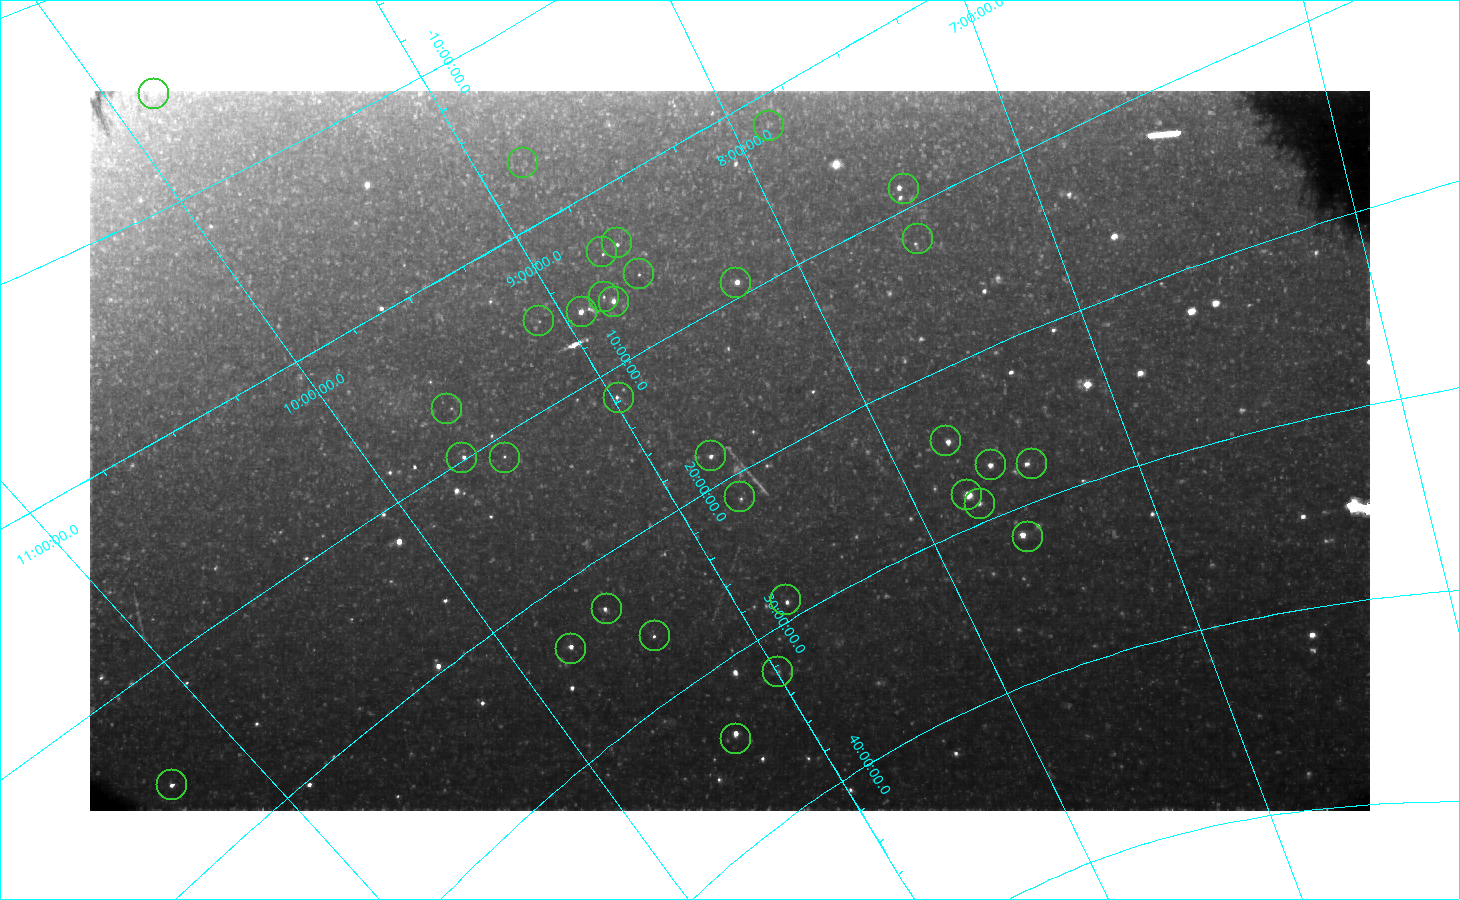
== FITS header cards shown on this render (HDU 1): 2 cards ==
NAXIS1  =                 1280
NAXIS2  =                  720

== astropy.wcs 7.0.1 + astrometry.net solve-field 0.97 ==
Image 1280 x 720 px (HDU 1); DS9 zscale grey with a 90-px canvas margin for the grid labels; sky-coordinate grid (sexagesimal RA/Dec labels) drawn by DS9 from the SOLVED WCS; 32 Tycho-2 reference stars matched to detected sources circled (green)
Header WCS: none
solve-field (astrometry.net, Tycho-2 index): SOLVED blind (the file carries no WCS)
Solved WCS: RA---TAN-SIP/DEC--TAN-SIP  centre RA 08:39:29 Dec +18:28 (129.87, +18.47 deg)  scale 239 arcsec/px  FOV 5092.0' x 2838.4'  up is -151 deg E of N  parity flipped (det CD > 0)
(file carries no celestial WCS; the grid is the blind solution)
Tycho-2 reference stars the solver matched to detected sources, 32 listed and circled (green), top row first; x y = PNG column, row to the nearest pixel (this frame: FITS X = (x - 90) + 1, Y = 720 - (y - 91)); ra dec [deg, ICRS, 3 dp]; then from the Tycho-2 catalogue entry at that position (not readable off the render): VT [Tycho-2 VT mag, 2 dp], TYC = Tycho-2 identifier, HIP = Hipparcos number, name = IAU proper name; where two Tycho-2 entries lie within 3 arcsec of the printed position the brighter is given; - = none
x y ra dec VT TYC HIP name
154 94 147.870 -14.847 4.21 5487-1653-1 48356 Zhang
769 126 117.925 +1.767 5.09 180-2565-1 38373 -
523 163 132.341 -3.443 5.27 4868-1768-1 43305 -
904 189 112.041 +8.926 4.48 764-2772-1 36284 -
918 239 112.449 +12.007 4.68 772-1775-1 36425 -
617 243 129.689 +3.341 4.58 215-2022-1 42402 Minchir
602 252 130.806 +3.399 4.25 215-2021-1 42799 -
639 274 129.414 +5.704 4.13 223-1795-1 42313 -
736 283 124.129 +9.186 3.68 794-1622-1 40526 Tarf
604 297 132.108 +5.838 4.33 224-1334-1 43234 -
614 302 131.694 +6.419 3.49 224-1333-1 43109 Ashlesha
582 312 133.848 +5.946 3.21 225-1116-1 43813 -
539 321 136.493 +5.092 5.12 232-2195-1 44659 -
619 398 134.622 +11.858 4.27 814-3029-1 44066 Acubens
447 409 144.303 +6.836 5.12 241-2399-1 47205 -
946 441 116.112 +24.398 3.66 1916-2156-1 37740 -
711 456 131.171 +18.154 4.05 1396-2758-1 42911 Asellus Australis
462 458 145.288 +9.892 3.56 821-2130-1 47508 Subra
505 458 142.986 +11.300 5.08 824-1978-1 46771 -
1032 464 111.432 +27.798 3.89 1918-2339-1 36046 -
991 465 113.981 +26.896 4.23 1919-2109-1 36962 -
967 495 116.331 +28.026 1.33 1920-2194-1 37826 Pollux
740 497 130.821 +21.468 4.65 1399-2905-1 42806 Asellus Borealis
980 504 115.828 +28.884 4.37 1924-2022-1 37629 -
1028 537 113.651 +31.889 2.97 2457-2407-2 36850 Castor
786 600 131.674 +28.760 4.13 1949-2011-1 43103 -
607 609 142.930 +22.968 4.47 1959-1582-1 46750 Alterf
655 636 141.164 +26.182 4.60 1955-1904-1 46146 -
571 649 146.463 +23.774 3.04 1960-1550-1 47908 -
778 672 134.886 +32.419 5.32 2485-2095-1 44154 -
736 739 140.264 +34.393 3.29 2496-1728-1 45860 -
172 785 168.560 +15.430 3.30 1437-2847-1 54879 Chertan